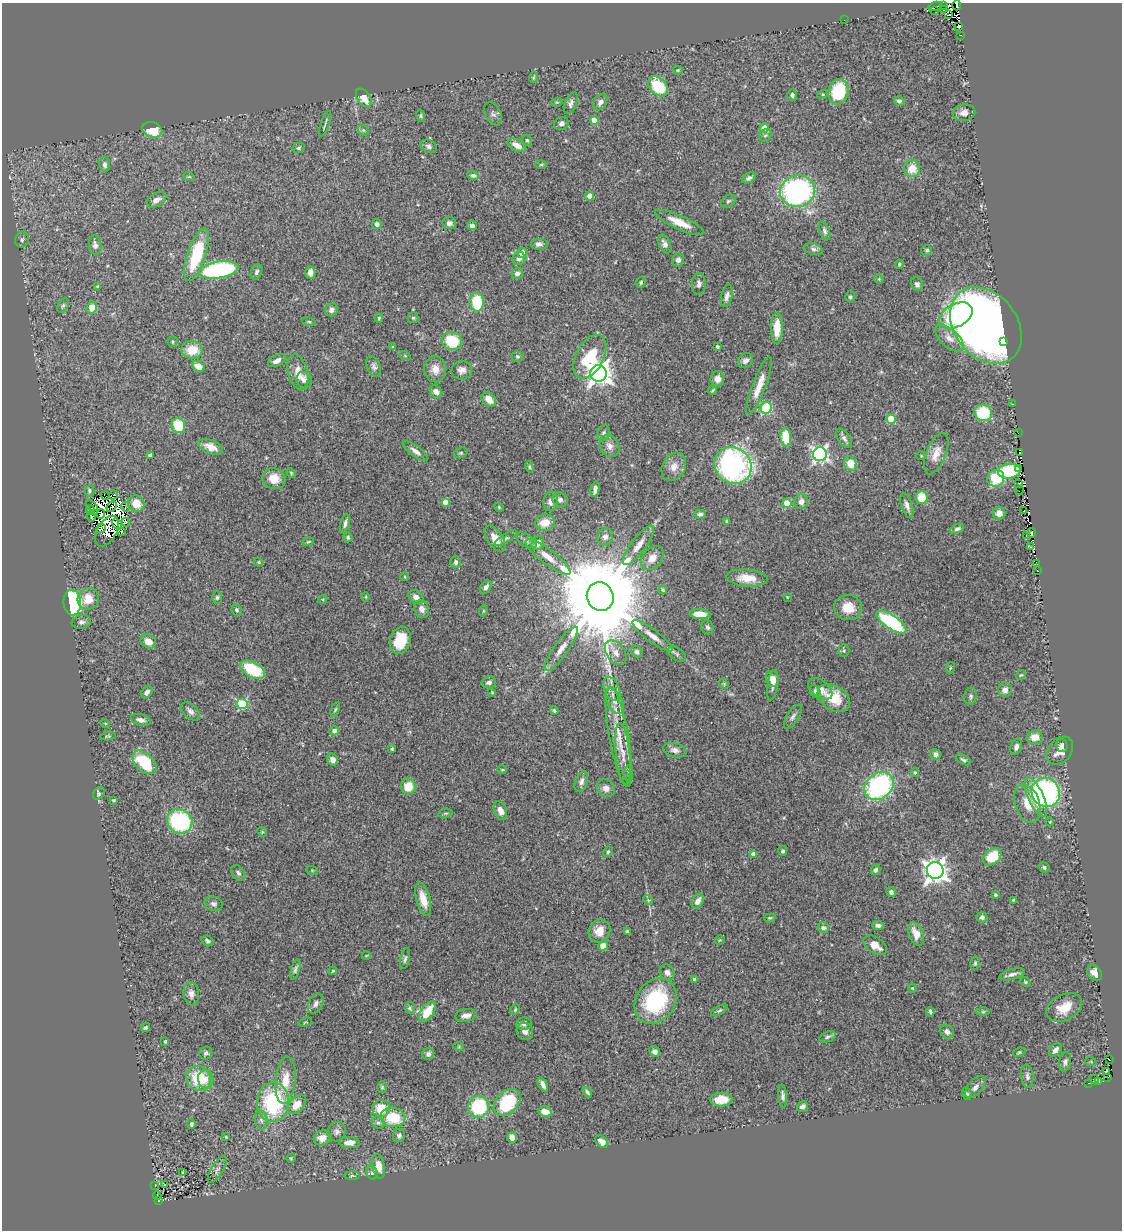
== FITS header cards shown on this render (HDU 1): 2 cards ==
NAXIS1  =                 1120
NAXIS2  =                 1228

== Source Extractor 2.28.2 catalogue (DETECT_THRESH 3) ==
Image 1120 x 1228 px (HDU 1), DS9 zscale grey, 1 PNG px = 1 image px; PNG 1124 x 1232 px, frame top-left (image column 1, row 1228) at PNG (2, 3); each listed source drawn as its Kron ellipse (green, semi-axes under 4 px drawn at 4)
Background 0.383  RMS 0.032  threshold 0.096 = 3 sigma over >= 5 px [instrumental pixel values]
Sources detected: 398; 25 with non-positive FLUX_AUTO (blend fragments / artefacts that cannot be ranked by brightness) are neither listed nor drawn; the other 373 listed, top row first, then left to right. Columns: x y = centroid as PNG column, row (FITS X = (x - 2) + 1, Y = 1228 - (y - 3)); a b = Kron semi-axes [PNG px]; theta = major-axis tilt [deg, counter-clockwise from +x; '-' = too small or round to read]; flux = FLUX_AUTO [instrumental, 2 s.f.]
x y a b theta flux
944 5 3 3 - 9.9
957 5 5 3 - 60
935 6 7 3 17 59
935 10 3 2 - 26
943 10 4 2 - 130
949 14 4 3 - 150
844 20 2 2 - 1
959 27 4 3 - 30
960 35 3 2 - 6.6
678 70 5 4 - 2.4
533 77 5 4 - 2.6
658 86 11 8 -46 90
838 92 13 10 77 100
823 94 5 3 - 2.2
792 95 5 5 - 5.4
364 98 10 6 -55 28
899 101 5 4 - 5.7
557 102 5 3 - 2.3
600 102 9 6 58 10
571 103 11 5 68 7.9
964 113 11 8 10 12
493 114 12 7 -64 7
421 116 6 3 -78 2.9
594 120 4 4 - 39
325 124 13 2 70 4.3
561 124 7 6 - 6.9
764 128 4 4 - 54
152 130 10 7 -17 57
363 130 6 4 -44 3.7
765 135 7 5 40 4.4
527 140 6 4 -73 3.4
517 145 10 5 -28 18
429 146 8 6 -29 6.3
299 148 6 5 - 4.3
105 165 7 5 -82 6.8
541 165 6 4 1 2.7
912 169 8 8 - 34
473 175 6 4 -18 5
189 177 6 3 -18 2
749 178 7 5 32 6
797 191 18 15 12 460
589 196 4 4 - 11
157 200 11 6 30 12
728 201 8 5 34 4.4
679 222 26 7 -24 34
449 223 7 6 - 6.9
377 224 5 5 - 7.9
472 226 5 4 - 6.6
825 231 10 5 -70 6.4
22 240 8 6 73 5.9
539 244 9 6 0 9.9
665 244 10 5 -66 9.9
95 245 10 6 -84 7.9
813 249 9 5 -18 6.2
927 250 5 5 - 4.3
522 253 5 5 - 29
197 255 27 9 72 120
519 258 7 6 - 9.8
678 260 6 6 - 9.8
899 264 5 4 - 3.2
218 270 20 8 9 300
256 272 8 5 64 5.2
310 272 6 5 - 13
517 273 6 5 - 6.3
879 279 4 4 - 2.3
641 282 6 4 74 3.4
699 284 11 7 89 7.9
917 284 7 5 -62 6.5
97 287 4 3 - 2.3
727 296 11 5 76 9.2
850 297 5 5 - 4.2
477 302 9 7 -88 90
63 306 8 5 62 4.5
92 308 6 5 - 26
331 310 7 6 - 9.2
956 315 18 11 28 150
379 318 5 3 - 2.5
413 318 5 5 - 4
309 322 7 4 -13 2.7
986 325 42 31 -52 2400
777 328 15 6 89 40
949 338 17 9 -43 19
452 341 10 9 - 74
1004 341 3 2 - 50
173 342 5 5 - 2.8
393 346 4 2 - 1.7
717 347 4 3 - 4.4
192 350 10 9 - 43
405 356 6 3 -20 2.1
517 357 6 5 - 3.4
590 357 23 14 62 95
277 361 10 5 29 12
745 361 8 6 39 8.8
198 366 6 5 - 21
374 366 11 6 -66 7.2
435 369 13 11 -87 23
462 370 10 9 - 12
298 372 18 10 -76 29
598 373 8 8 - 1800
717 379 7 6 - 15
304 380 8 7 - 8.6
759 386 31 6 69 35
712 390 4 3 - 2.7
436 392 7 5 -46 13
489 399 8 6 -46 25
1013 404 3 2 - 4.3
766 408 6 5 - 180
983 413 9 8 - 110
891 419 5 4 - 74
178 426 7 6 - 68
604 433 8 6 69 6.1
1018 433 2 2 - 4.9
786 437 9 5 -86 65
844 438 11 6 -55 7.5
609 446 11 9 -59 14
211 447 13 7 -23 20
415 451 15 5 -35 11
461 453 7 5 20 3.6
1019 453 3 2 - 31
820 454 7 7 - 610
936 454 22 10 68 27
150 455 4 4 - 8.8
921 456 4 4 - 2.1
850 464 7 6 - 30
733 465 19 17 -42 490
529 467 6 4 -70 3.1
674 467 15 11 60 21
1018 468 3 3 - 14
1009 471 11 7 5 160
291 473 5 4 - 2.5
996 478 9 8 - 76
274 479 11 10 - 30
1018 484 4 2 - 13
595 489 7 4 77 9.1
89 491 6 5 - 3.8
1019 491 4 2 - 3.1
113 495 5 3 - 3.3
105 496 5 2 - 1.1
922 497 6 6 - 46
560 500 8 7 - 8.4
550 501 10 7 80 13
801 501 7 6 - 12
445 502 4 4 - 15
787 503 4 4 - 53
136 504 9 8 - 35
92 506 6 3 -42 2.4
907 506 13 5 -72 11
112 507 6 2 50 3.3
125 507 5 3 - 2.7
499 507 5 4 - 2.4
91 510 5 3 - 2.7
1023 511 3 2 - 14
999 513 6 6 - 14
101 514 4 2 - 1.2
700 514 6 4 2 5.8
91 517 5 2 - 6.5
126 522 4 3 - 11
727 522 3 3 - 4.4
545 523 10 8 13 32
117 524 6 3 -56 4.8
345 524 10 4 76 7.4
101 528 5 2 - 2.1
957 529 7 4 22 5.4
107 531 16 9 60 6
121 532 4 2 - 5.4
1032 533 4 3 - 85
1026 536 4 3 - 20
348 537 5 4 - 4
605 537 8 8 - 11
506 538 13 4 31 6.6
495 539 15 7 -57 26
526 540 11 6 -29 8.5
308 542 6 3 18 2.5
538 543 7 6 - 19
639 545 24 7 53 23
1030 547 3 3 - 22
548 557 27 7 -37 31
652 558 13 9 49 21
259 562 5 4 - 2.6
456 562 6 5 - 5.7
1037 564 3 2 - 2.5
1037 571 3 2 - 2.1
405 577 4 3 - 2
747 578 20 8 -4 34
486 587 7 5 57 8.7
663 590 4 4 - 3.3
217 597 6 5 - 3.6
366 597 5 3 - 1.9
416 597 8 6 -39 12
600 597 14 13 - 56000
787 597 3 3 - 1.4
88 599 11 10 - 32
323 599 4 3 - 2
72 603 13 8 -85 350
848 608 14 12 -9 36
422 609 9 7 -67 12
237 610 6 5 - 3.5
483 611 5 3 - 2.2
700 614 10 5 -4 34
81 622 9 6 8 6.3
891 622 17 7 -34 220
708 627 7 6 - 6
652 636 25 6 -37 23
400 640 14 10 74 57
148 641 8 6 -31 20
561 649 27 7 54 24
844 651 6 5 - 3.4
637 652 6 5 - 6.1
616 653 14 9 -55 14
677 654 10 6 -34 6
950 668 6 3 71 2.2
252 670 13 7 -28 110
1021 675 5 4 - 2.5
772 679 8 6 -77 16
489 682 7 5 16 8.8
724 684 5 4 - 2.6
773 685 15 5 81 9.1
612 689 12 7 -69 13
820 689 14 8 -38 16
1005 690 7 7 - 11
815 691 6 5 - 4.1
147 692 7 5 51 6.7
492 692 3 3 - 1.8
971 696 8 6 81 5.6
834 698 17 12 -32 63
614 701 14 7 -62 17
242 704 5 5 - 160
335 709 8 3 68 3.1
190 711 11 7 -43 9.4
554 711 4 3 - 3.2
793 717 14 6 58 7.8
141 720 10 5 -15 11
105 723 5 3 - 1.8
334 731 5 4 - 12
108 736 8 4 9 3
619 737 51 9 -80 64
1035 737 8 7 - 24
1062 746 6 5 - 7.3
1016 747 8 5 72 8.9
392 749 4 3 - 3.1
675 750 12 7 -14 11
1060 751 15 11 48 25
623 754 31 7 -84 27
936 754 5 5 - 7
333 760 6 5 - 12
963 760 8 4 -29 4.4
144 762 14 8 -43 110
502 770 5 3 - 2.1
915 773 4 3 - 2.4
628 774 8 4 90 4.1
581 782 11 6 71 8.8
408 786 7 7 - 41
879 786 16 12 40 340
606 788 9 8 - 13
1046 792 15 14 - 420
99 793 7 5 56 4.2
1036 797 21 7 -65 58
113 800 3 2 - 2.1
1027 803 20 12 -71 33
500 811 10 6 -69 14
445 813 7 3 8 2.6
180 821 13 12 - 230
1050 822 4 3 - 1.6
262 832 5 4 - 2.5
783 851 5 4 - 3.6
608 852 5 3 - 3.3
753 854 4 4 - 13
992 857 10 7 43 69
1044 867 6 5 - 3.7
312 870 6 4 -19 2.2
875 870 5 4 - 5.5
935 870 8 8 - 1600
238 873 9 6 -52 6.2
891 892 5 4 - 5.9
995 895 3 3 - 2.8
423 899 17 7 -75 32
648 900 5 4 - 2.7
1013 900 3 3 - 2.6
698 901 8 5 61 13
214 904 9 7 -18 7.6
982 917 5 5 - 6.1
770 918 5 4 - 2.7
878 925 6 4 -3 7.3
823 928 6 5 - 7.2
599 931 12 10 65 28
627 931 3 3 - 5
916 934 12 7 -68 29
720 940 5 3 - 1.8
207 941 6 5 - 4.7
875 945 13 8 -34 21
603 946 5 5 - 24
366 956 4 3 - 1.6
405 959 10 4 77 5.6
975 963 7 4 81 3.5
295 969 10 4 74 5.2
333 971 4 3 - 2.3
667 972 8 7 - 12
1095 973 9 6 -53 17
1012 974 13 5 15 9.3
695 980 4 4 - 5
1025 982 6 4 -40 2.7
912 988 4 4 - 2.3
191 994 11 8 -82 13
656 1001 24 19 54 190
316 1004 11 6 60 8.3
1064 1007 19 12 27 42
410 1008 6 5 - 3.5
515 1010 6 3 64 2.4
719 1010 9 4 29 3.9
427 1012 11 6 55 53
930 1012 5 3 - 3.8
983 1012 7 4 0 3.5
466 1016 11 6 8 12
305 1022 7 3 18 2
524 1024 8 6 9 7.9
146 1027 5 4 - 3.4
525 1031 8 8 - 9.5
947 1032 7 6 - 8.9
828 1037 8 5 19 5.2
165 1041 3 3 - 3.9
459 1047 5 3 - 2.3
1055 1050 8 5 49 11
654 1052 6 5 - 8.5
1019 1052 6 4 21 2.8
206 1053 7 6 - 5.5
428 1054 6 5 - 7.8
1109 1060 3 2 - 4.2
1065 1062 9 6 79 7.3
1091 1062 6 3 -20 2
1106 1072 4 3 - 34
1027 1076 12 6 -84 6.9
1108 1077 3 2 - 7.1
199 1078 13 12 - 82
206 1079 9 7 -81 15
1094 1079 5 3 - 29
286 1080 24 10 84 39
1099 1082 3 2 - 5.2
1089 1083 3 2 - 3.6
543 1085 8 4 -61 10
382 1087 6 5 - 3.3
975 1087 13 7 49 11
587 1092 6 3 -53 4.4
967 1094 6 4 -71 3.6
783 1096 11 4 -85 7.6
721 1099 11 7 2 37
273 1102 19 16 86 190
507 1102 16 11 46 140
297 1105 11 7 45 28
479 1107 11 10 - 150
802 1107 6 4 37 8.1
381 1108 9 8 - 47
545 1112 7 5 -13 20
393 1117 12 9 -10 80
261 1120 9 6 -79 7.4
378 1123 7 5 -37 4.9
191 1124 5 4 - 4
337 1132 10 9 - 9.5
399 1135 7 6 - 6.5
226 1137 4 3 - 2
512 1137 5 4 - 19
322 1138 9 7 17 21
601 1141 7 5 -42 14
349 1142 10 5 0 20
291 1158 5 4 - 2.4
379 1166 12 6 -79 23
217 1169 15 5 58 8.3
183 1172 3 3 - 13
372 1172 7 5 -72 4.7
352 1176 8 3 0 3.1
155 1185 2 2 - 1.5
164 1185 3 2 - 3.9
157 1196 4 3 - 9.1
159 1201 3 2 - 12
At the frame edge (FLAGS 8, measured only in part): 1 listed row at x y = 957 5
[25 non-positive-flux detections neither listed nor drawn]